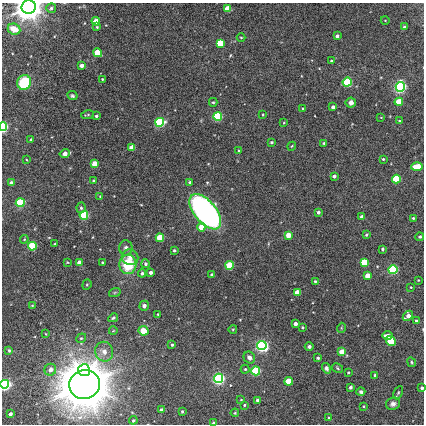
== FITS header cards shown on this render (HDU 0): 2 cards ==
NAXIS1  =                  422
NAXIS2  =                  422

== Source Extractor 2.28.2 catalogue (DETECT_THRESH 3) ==
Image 422 x 422 px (HDU 0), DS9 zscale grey, 1 PNG px = 1 image px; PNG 426 x 426 px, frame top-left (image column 1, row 422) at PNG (2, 3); each listed source drawn as its Kron ellipse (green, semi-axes under 4 px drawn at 4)
Background -1.86e-05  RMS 0.0063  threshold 0.0188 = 3 sigma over >= 5 px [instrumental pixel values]
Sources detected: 140; all 140 listed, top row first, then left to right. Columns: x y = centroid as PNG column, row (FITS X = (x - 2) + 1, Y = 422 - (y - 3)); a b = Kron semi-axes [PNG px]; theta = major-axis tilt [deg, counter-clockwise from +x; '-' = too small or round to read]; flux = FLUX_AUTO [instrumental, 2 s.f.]
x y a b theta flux
29 7 7 6 - 660
51 8 5 5 - 0.78
228 9 4 4 - 11
385 20 4 3 - 0.3
96 21 4 4 - 3.9
97 27 4 4 - 0.42
404 27 3 3 - 1.4
14 29 6 5 - 5.6
337 36 3 3 - 1.4
241 37 4 3 - 0.38
220 43 4 4 - 20
97 53 4 4 - 14
331 61 4 3 - 0.58
82 65 4 3 - 2.7
102 79 3 3 - 0.43
24 82 7 6 - 20
347 82 4 4 - 43
400 87 5 4 - 160
72 96 5 4 - 0.69
213 102 4 3 - 0.44
399 102 4 4 - 17
351 103 5 5 - 1.8
333 107 4 3 - 1.7
303 109 4 3 - 0.54
87 115 6 2 9 0.46
263 115 3 2 - 0.34
96 116 3 3 - 0.87
218 116 4 4 - 56
381 117 4 2 - 0.31
399 121 3 2 - 0.31
160 122 4 4 - 76
284 123 3 2 - 0.31
3 127 4 3 - 110
31 140 3 3 - 0.82
271 142 3 3 - 0.77
324 143 4 4 - 0.65
292 146 4 3 - 0.37
132 148 4 4 - 8.8
239 150 3 3 - 0.5
65 153 5 4 - 3.9
383 159 3 3 - 0.55
27 160 4 2 - 0.31
95 164 4 4 - 15
417 167 6 4 1 15
334 176 4 3 - 1.4
396 179 4 4 - 36
94 180 3 3 - 0.66
190 182 4 3 - 0.84
11 183 3 3 - 2.1
100 196 4 2 - 0.26
20 203 4 4 - 44
81 208 5 4 - 0.67
205 212 21 10 -50 170
318 212 3 3 - 1.3
84 215 4 4 - 52
362 217 4 3 - 2.5
413 218 3 3 - 0.54
201 227 4 4 - 10
288 235 4 4 - 7.6
366 235 4 3 - 0.56
420 237 4 4 - 0.68
160 238 4 4 - 24
24 239 4 4 - 0.5
55 244 3 2 - 0.31
32 246 4 4 - 35
126 248 7 6 - 1.6
382 249 3 3 - 0.82
174 250 3 3 - 0.58
130 257 8 7 - 2.7
67 262 3 2 - 0.32
79 262 4 4 - 5.9
102 262 3 2 - 0.5
364 262 4 4 - 19
128 264 10 8 85 17
146 264 4 4 - 0.81
230 265 4 4 - 27
393 269 4 4 - 72
151 272 3 3 - 1.8
142 273 4 3 - 0.77
212 275 3 3 - 0.91
368 276 4 4 - 7.1
418 280 3 2 - 0.28
315 281 3 3 - 0.5
87 285 5 4 - 0.55
411 287 2 2 - 0.29
115 292 6 3 19 0.53
297 292 4 4 - 7.5
32 305 3 2 - 0.3
144 306 5 4 - 1.5
158 314 3 2 - 0.33
408 316 6 4 44 2.9
113 318 5 4 - 0.68
416 321 3 3 - 0.76
295 324 3 3 - 2
302 327 4 3 - 0.49
341 328 5 3 - 0.36
233 329 4 3 - 0.35
113 331 4 2 - 0.35
143 331 5 4 - 6.5
46 334 3 2 - 0.27
388 336 5 3 - 3
81 338 5 4 - 0.59
391 341 5 4 - 26
172 345 3 3 - 0.47
262 345 5 4 - 170
309 347 4 4 - 1
9 350 3 3 - 0.5
104 352 10 9 - 3.2
342 352 4 4 - 9.5
249 357 6 5 - 1.8
318 358 3 3 - 0.76
412 362 5 3 - 0.49
326 368 5 4 - 1.4
337 368 6 4 -30 0.58
245 369 4 4 - 0.57
50 370 6 5 - 2.4
84 370 6 5 - 45
256 371 4 4 - 50
348 372 3 3 - 0.37
375 375 3 3 - 0.46
218 378 4 4 - 150
289 381 4 4 - 15
5 384 4 4 - 130
84 384 15 14 - 1700
350 387 3 3 - 0.71
422 388 3 3 - 1.1
361 392 4 4 - 1
398 393 7 3 64 0.61
241 400 3 2 - 0.25
257 400 3 3 - 0.98
393 404 7 6 - 1.7
244 405 3 2 - 0.47
363 406 3 2 - 0.36
161 410 4 3 - 1.6
182 411 3 2 - 0.45
235 413 4 3 - 0.34
10 414 3 3 - 1.6
329 418 4 4 - 0.85
133 420 4 3 - 0.53
213 423 3 3 - 0.78
At the frame edge (FLAGS 8, measured only in part): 5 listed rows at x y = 29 7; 3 127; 5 384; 422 388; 213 423